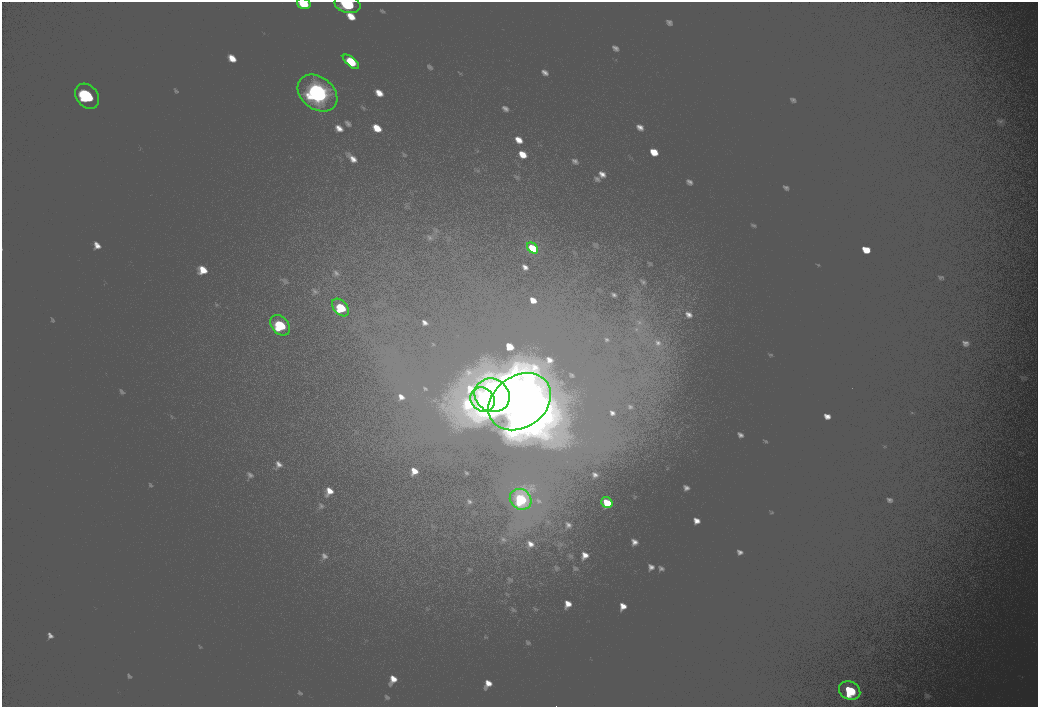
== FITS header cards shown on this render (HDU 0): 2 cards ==
NAXIS1  =                 2072
NAXIS2  =                 1410

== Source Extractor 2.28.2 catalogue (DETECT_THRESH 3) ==
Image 2072 x 1410 px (HDU 0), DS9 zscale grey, zoomed out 1/2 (1 PNG px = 2 x 2 image px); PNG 1040 x 709 px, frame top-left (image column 1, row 1410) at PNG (2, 2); each listed source drawn as its Kron ellipse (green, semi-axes under 4 px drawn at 4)
Background 100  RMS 30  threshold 90.4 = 3 sigma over >= 5 px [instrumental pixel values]
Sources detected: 14; all 14 listed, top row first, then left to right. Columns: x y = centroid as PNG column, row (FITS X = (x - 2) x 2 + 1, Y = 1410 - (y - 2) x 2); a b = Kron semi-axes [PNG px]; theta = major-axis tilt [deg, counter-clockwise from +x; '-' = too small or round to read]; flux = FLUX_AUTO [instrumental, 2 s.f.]
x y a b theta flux
304 3 7 5 -15 13000
347 4 13 8 -14 40000
351 62 10 4 -40 18000
317 93 22 16 -38 140000
87 96 14 10 -52 56000
532 248 6 4 -49 12000
341 308 10 6 -47 26000
280 325 12 8 -46 37000
492 395 18 16 -31 160000
483 400 13 11 -45 65000
520 402 34 26 35 460000
521 499 11 10 - 43000
607 503 6 5 - 12000
850 691 11 9 -26 35000
At the frame edge (FLAGS 8, measured only in part): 2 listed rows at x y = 304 3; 347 4